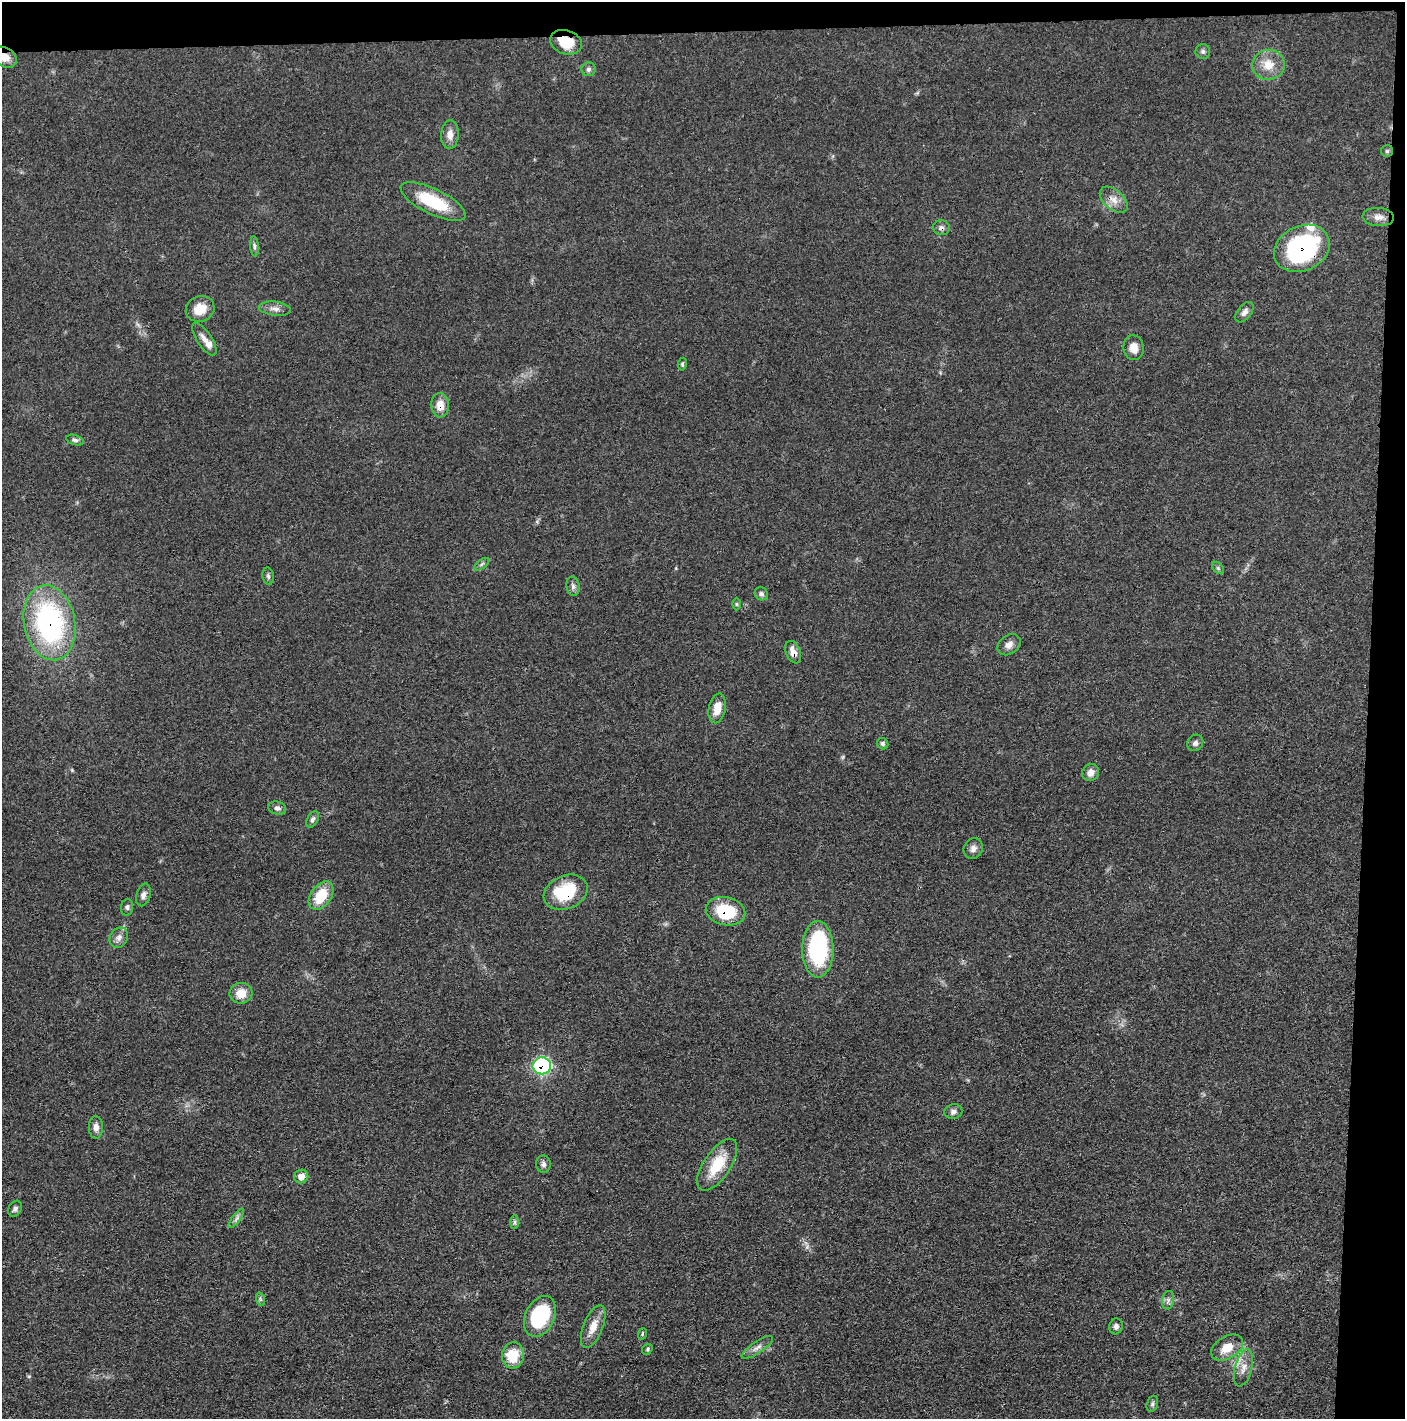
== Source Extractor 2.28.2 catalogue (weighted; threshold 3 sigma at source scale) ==
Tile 3 of 3 x 3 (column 3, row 1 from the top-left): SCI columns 2820-4222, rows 2841-4257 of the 4235 x 4264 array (HDU 1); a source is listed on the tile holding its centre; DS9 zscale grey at full resolution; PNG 1407 x 1421 px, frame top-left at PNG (2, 2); each listed source drawn as its Kron ellipse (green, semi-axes under 4 px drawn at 4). Shown black and unused: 5% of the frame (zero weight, under 3 of 4 exposures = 1% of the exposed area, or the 3 px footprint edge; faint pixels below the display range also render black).
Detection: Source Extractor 2.28.2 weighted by HDU 2 'WHT'; one run over the whole footprint, this tile lists its part. Background 0.0475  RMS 0.0051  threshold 0.023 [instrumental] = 3 sigma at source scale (4.5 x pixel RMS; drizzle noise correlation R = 1.50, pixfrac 1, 0.05/0.05 arcsec/px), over >= 5 px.
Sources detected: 68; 2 inside a brighter listed object's ellipse — not listed separately; the other 66 listed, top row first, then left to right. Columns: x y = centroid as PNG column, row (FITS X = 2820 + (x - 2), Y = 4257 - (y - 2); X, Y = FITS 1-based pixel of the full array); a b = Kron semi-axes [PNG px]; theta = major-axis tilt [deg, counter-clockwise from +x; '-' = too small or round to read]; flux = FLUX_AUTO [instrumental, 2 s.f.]
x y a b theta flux
566 42 16 12 -18 12
1203 51 7 7 - 1.5
5 57 13 9 -31 5.6
1268 65 16 15 - 8.8
588 69 7 7 - 1.5
450 135 14 8 86 3.9
1387 151 6 6 - 0.93
1114 200 16 10 -41 4.8
433 201 35 12 -26 24
1378 217 16 9 -5 3.8
941 228 8 7 - 1.8
254 246 10 4 -86 1.2
1302 248 29 22 25 71
200 309 14 13 - 7.9
275 309 16 7 -6 2.9
1244 312 12 7 52 2.1
204 339 19 7 -56 3.7
1134 348 12 10 -81 4.9
682 364 6 4 80 0.77
440 405 12 9 -88 5.9
75 440 9 5 -15 1.3
482 564 9 4 36 1.1
1218 568 7 4 -45 0.83
268 576 8 5 -79 1.2
573 586 10 6 -80 1.8
761 594 7 6 - 1.4
737 604 6 4 -89 0.72
49 623 38 25 -79 94
1009 645 12 9 37 3.1
793 652 12 7 -66 4.4
717 708 15 8 79 6.8
1195 743 9 7 50 1.8
883 744 6 5 - 0.96
1091 772 9 8 - 3.2
277 808 9 6 -15 1.8
313 819 9 5 63 1.3
973 848 10 9 - 2.7
566 892 23 16 22 26
143 895 11 7 73 2.1
321 896 16 10 54 15
127 907 8 6 84 1.3
726 911 20 14 -12 23
119 938 10 8 58 2.8
818 949 28 15 -90 59
241 993 11 10 - 7
542 1066 9 8 - 71
953 1112 9 7 12 1.9
96 1127 11 7 -89 2.8
543 1164 8 7 - 1.7
717 1165 30 13 56 16
301 1176 7 6 - 4.4
15 1209 8 6 60 1.5
236 1218 11 3 55 1.3
515 1222 7 4 89 1
260 1299 7 4 -71 0.9
1168 1300 9 6 79 1.6
540 1316 21 14 66 37
593 1326 22 9 68 7
1116 1326 8 6 75 1.6
642 1334 6 3 72 0.51
757 1347 18 5 34 2.8
1227 1348 17 11 30 8.7
647 1349 6 4 52 0.75
513 1355 13 11 83 14
1243 1368 19 8 75 5
1152 1404 8 5 72 1.1
Overlapping masked pixels (flux is a lower limit): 10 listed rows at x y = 566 42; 5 57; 941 228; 1302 248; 440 405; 49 623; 793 652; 566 892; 726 911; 542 1066
Isophote crosses this tile's border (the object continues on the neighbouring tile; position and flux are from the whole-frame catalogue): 1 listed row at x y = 5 57